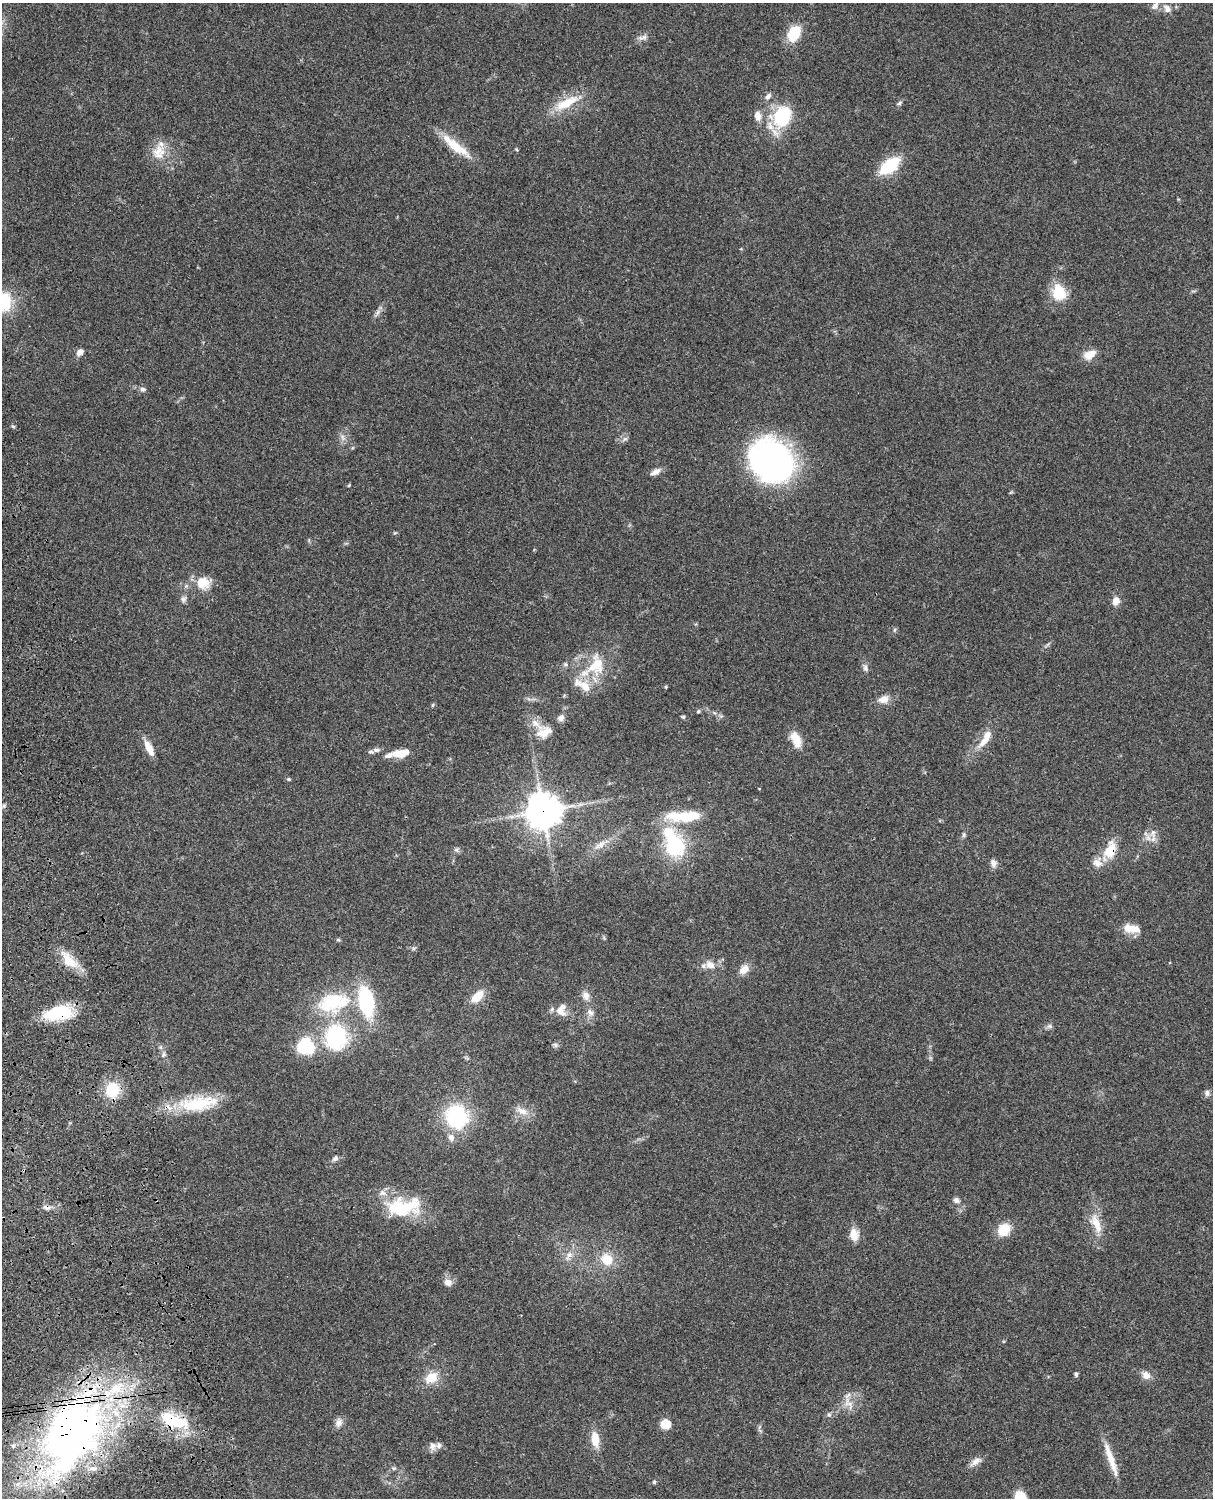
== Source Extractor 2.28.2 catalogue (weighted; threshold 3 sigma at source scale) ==
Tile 7 of 4 x 3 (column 3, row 2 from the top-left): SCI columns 2546-3756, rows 1772-3267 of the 5088 x 4926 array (HDU 1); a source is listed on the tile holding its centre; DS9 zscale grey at full resolution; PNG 1215 x 1500 px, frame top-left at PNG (2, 3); no overlay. Shown black and unused: <1% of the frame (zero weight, under 3 of 4 exposures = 6% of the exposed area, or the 3 px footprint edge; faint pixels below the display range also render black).
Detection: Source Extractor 2.28.2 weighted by HDU 2 'WHT'; one run over the whole footprint, this tile lists its part. Background 0.103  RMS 0.0065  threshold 0.0292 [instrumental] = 3 sigma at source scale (4.5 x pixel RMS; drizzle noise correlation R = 1.50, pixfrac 1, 0.05/0.05 arcsec/px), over >= 5 px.
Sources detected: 123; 4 inside a brighter object's white glare — not listed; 16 inside a brighter listed object's ellipse — not listed separately; the other 103 listed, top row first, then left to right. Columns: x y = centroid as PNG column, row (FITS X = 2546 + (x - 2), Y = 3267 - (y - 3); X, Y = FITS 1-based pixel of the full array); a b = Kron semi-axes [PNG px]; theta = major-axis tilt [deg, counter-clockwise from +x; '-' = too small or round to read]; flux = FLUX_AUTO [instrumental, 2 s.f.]
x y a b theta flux
1155 6 10 7 54 2.7
1167 8 12 8 -51 3.7
794 33 20 13 65 17
643 37 16 6 12 2.7
768 96 9 6 52 2.3
567 103 34 12 27 18
899 103 8 5 49 1.3
757 116 13 9 -80 4.5
782 117 22 16 76 44
456 147 39 10 -36 17
158 152 21 17 70 12
889 166 18 9 39 40
1059 292 21 17 -66 17
3 303 19 11 83 33
378 312 8 5 46 2.1
80 352 9 7 47 3.6
1090 355 17 11 25 7
143 389 8 6 -14 1.9
13 426 6 3 -19 0.84
343 437 10 4 -81 2.2
625 439 7 5 30 1.6
772 461 41 35 -49 210
656 472 13 7 27 3.7
349 485 5 3 - 0.58
203 583 19 17 -11 12
184 599 9 7 53 2.1
1116 601 9 7 72 5.6
894 630 6 4 70 0.91
595 666 43 25 45 31
865 668 11 7 -83 2.3
666 687 5 3 - 0.59
884 699 12 8 14 6.2
433 705 5 5 - 0.81
698 711 5 4 - 0.97
683 717 6 5 - 0.9
561 718 8 7 - 3.1
544 732 21 16 23 10
987 735 18 10 69 7.1
796 739 19 10 -69 11
149 748 21 8 -64 7.3
377 750 11 6 6 2.5
401 753 18 8 10 11
289 779 6 4 -20 0.8
4 806 6 4 -72 1.1
543 811 11 11 - 1300
684 815 53 14 6 25
1153 833 15 7 87 4.2
964 835 8 4 81 1.2
600 845 21 7 33 6.1
675 846 25 23 -88 43
456 850 7 5 -65 1.5
1110 850 21 13 68 15
993 863 10 8 -70 2.9
1131 929 22 10 -9 8.7
338 940 6 4 -19 0.9
413 948 6 4 -72 0.95
69 960 28 13 -46 15
710 965 12 9 -26 5.2
744 969 14 9 42 5.6
477 996 16 9 44 9.8
586 996 12 10 -72 4.5
366 1001 24 12 -79 66
332 1002 42 27 18 45
560 1011 16 9 -34 6.5
590 1012 11 8 -56 3.4
59 1013 33 16 9 31
1049 1026 8 6 1 1.7
336 1038 11 10 - 100
555 1045 8 6 -36 1.5
305 1046 20 19 - 32
160 1047 6 5 - 1.3
164 1054 7 6 - 1.5
112 1090 17 16 - 21
1207 1093 8 7 - 2
198 1104 52 17 7 35
522 1111 17 9 -27 6.3
457 1117 20 18 -69 63
451 1138 9 8 - 3.6
335 1158 8 6 42 2
956 1200 8 6 -28 2.2
46 1207 10 6 -21 2.8
406 1207 43 26 3 36
1096 1224 29 12 -66 12
1004 1230 15 13 46 12
854 1234 13 10 -85 8.3
569 1255 9 7 36 3.3
607 1259 14 13 - 13
448 1282 10 8 -11 4.5
1076 1374 6 5 - 1.3
1146 1375 10 9 - 4.7
431 1378 12 9 35 13
849 1404 20 9 -57 6.5
829 1415 7 6 - 1.5
177 1422 33 19 -10 29
339 1423 12 9 72 3.7
665 1424 10 9 - 10
71 1436 105 64 63 360
595 1439 17 8 -84 11
432 1446 11 8 -79 3.3
1111 1459 48 7 -71 12
976 1462 17 8 33 4.4
393 1468 7 5 -11 1.2
654 1482 5 4 - 0.99
Overlapping masked pixels (flux is a lower limit): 6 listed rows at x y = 543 811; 1110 850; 59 1013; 46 1207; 177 1422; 71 1436
Isophote crosses this tile's border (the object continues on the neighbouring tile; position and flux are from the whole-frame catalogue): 1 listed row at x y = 3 303